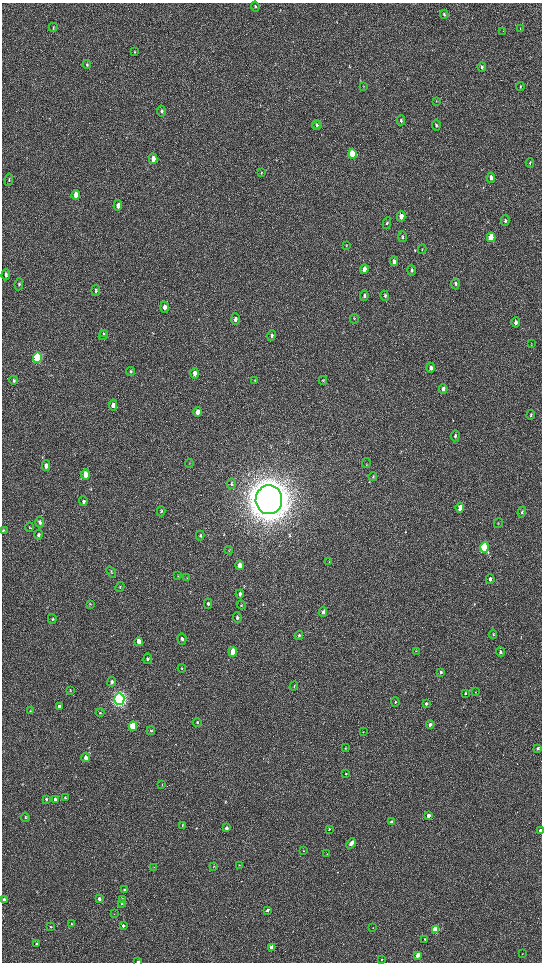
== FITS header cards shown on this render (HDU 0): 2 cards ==
NAXIS1  =                 1080 / length of data axis 1
NAXIS2  =                 1920 / length of data axis 2

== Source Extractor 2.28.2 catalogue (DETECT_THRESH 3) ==
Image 1080 x 1920 px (HDU 0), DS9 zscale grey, zoomed out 1/2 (1 PNG px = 2 x 2 image px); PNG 544 x 964 px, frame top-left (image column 1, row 1919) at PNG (2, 3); each listed source drawn as its Kron ellipse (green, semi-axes under 4 px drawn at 4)
Background 516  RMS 35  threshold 105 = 3 sigma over >= 5 px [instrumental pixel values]
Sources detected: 162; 3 cannot appear on this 1/2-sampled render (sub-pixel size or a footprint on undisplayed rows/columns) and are neither listed nor drawn; the other 159 listed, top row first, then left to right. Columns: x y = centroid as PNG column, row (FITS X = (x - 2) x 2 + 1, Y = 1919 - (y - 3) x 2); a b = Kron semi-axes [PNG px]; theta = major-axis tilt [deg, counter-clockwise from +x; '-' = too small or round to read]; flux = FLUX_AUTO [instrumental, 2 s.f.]
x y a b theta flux
255 6 5 3 - 1.3e+04
444 14 4 3 - 1.1e+04
53 27 4 3 - 5.1e+03
520 28 3 2 - 4.5e+03
503 31 2 2 - 2.2e+03
135 52 4 3 - 5.4e+03
87 65 4 3 - 8.1e+03
482 67 5 3 - 1.2e+04
363 86 3 2 - 4.6e+03
520 86 4 3 - 6.7e+03
436 101 3 2 - 3.6e+03
161 111 5 4 - 1.5e+04
401 120 5 3 - 1.3e+04
317 124 5 3 - 9.1e+03
436 125 5 4 - 1.3e+04
317 126 5 3 - 8.0e+03
352 154 5 3 - 3.8e+05
153 159 5 4 - 6.8e+04
530 163 4 3 - 7.8e+03
261 173 4 3 - 6.6e+03
491 178 5 3 - 4.2e+04
9 180 6 3 82 8.8e+03
76 195 5 3 - 9.7e+04
118 205 5 4 - 3.4e+04
401 216 5 3 - 6.7e+04
505 221 5 3 - 1.7e+04
387 223 6 3 80 1.0e+04
403 237 5 3 - 9.1e+03
491 237 4 3 - 3.1e+05
346 246 3 2 - 3.4e+03
422 249 5 2 - 5.3e+03
394 261 5 3 - 2.4e+04
364 269 5 3 - 4.4e+04
412 270 5 3 - 1.1e+04
6 275 6 4 86 1.4e+04
19 284 6 4 82 1.1e+04
456 284 5 3 - 1.1e+04
96 290 6 4 82 1.1e+04
364 296 5 3 - 1.3e+04
385 296 5 4 - 1.0e+04
164 307 5 4 - 2.9e+04
235 319 6 4 -89 2.3e+04
354 319 5 2 - 5.8e+03
516 322 5 3 - 2.7e+04
103 333 3 2 - 5.5e+03
103 335 5 4 - 1.1e+04
272 335 5 4 - 1.3e+04
531 343 4 2 - 3.9e+03
37 357 5 4 - 9.2e+05
431 368 5 4 - 2.6e+04
131 372 4 4 - 6.3e+03
195 373 5 4 - 3.6e+04
14 380 4 3 - 9.7e+03
255 380 4 3 - 5.6e+03
323 380 4 3 - 5.4e+03
443 389 5 3 - 3.1e+04
113 405 5 4 - 3.0e+04
198 412 5 4 - 5.0e+04
531 415 5 3 - 9.3e+03
455 436 5 3 - 1.2e+04
366 463 5 2 - 5.0e+03
189 464 4 2 - 4.2e+03
46 466 5 4 - 4.4e+04
86 475 5 4 - 1.1e+05
373 476 5 3 - 5.8e+03
231 484 5 3 - 8.3e+03
269 500 14 13 - 2.3e+07
83 501 5 4 - 1.3e+04
460 508 5 3 - 7.0e+04
161 511 5 4 - 9.1e+03
522 512 5 4 - 1.3e+04
40 522 5 3 - 1.1e+04
498 523 5 2 - 3.9e+03
29 527 4 3 - 4.7e+03
3 531 4 3 - 9.5e+03
38 535 5 4 - 1.1e+04
200 535 5 3 - 8.8e+03
484 547 5 3 - 9.0e+05
229 550 4 3 - 5.3e+03
329 562 3 3 - 4.1e+03
240 565 4 3 - 6.3e+04
111 572 6 3 -53 6.6e+03
178 576 4 2 - 4.4e+03
187 578 3 2 - 3.0e+03
490 579 5 3 - 1.9e+04
120 587 5 4 - 8.0e+03
240 594 4 3 - 1.9e+04
90 604 4 2 - 4.0e+03
208 604 5 3 - 1.3e+04
241 605 4 3 - 4.8e+03
323 612 4 3 - 1.5e+04
237 618 5 4 - 1.2e+04
52 619 5 4 - 7.5e+03
493 634 4 2 - 5.8e+03
299 635 5 3 - 8.6e+03
182 639 6 4 -85 1.6e+04
139 642 4 3 - 7.8e+04
416 651 3 2 - 3.5e+03
233 652 4 3 - 1.8e+05
500 652 4 3 - 1.9e+04
148 659 5 4 - 1.0e+04
182 668 4 3 - 5.9e+03
441 672 4 3 - 2.1e+04
112 682 5 4 - 1.8e+04
294 686 5 2 - 5.2e+03
70 691 4 2 - 4.0e+03
475 692 3 2 - 2.4e+03
465 693 4 2 - 7.1e+03
119 699 6 5 - 3.4e+06
395 702 5 3 - 6.8e+03
426 704 4 3 - 1.3e+04
59 707 4 3 - 3.7e+04
30 711 4 2 - 3.6e+03
100 712 4 3 - 7.1e+03
197 722 4 4 - 8.2e+03
430 725 4 3 - 1.8e+04
133 726 4 3 - 4.3e+05
151 731 4 3 - 6.3e+03
363 732 3 3 - 4.1e+03
345 748 3 3 - 5.4e+03
538 748 4 3 - 1.8e+04
86 758 4 3 - 3.7e+04
346 774 4 3 - 6.1e+03
162 784 4 2 - 3.5e+03
65 798 3 3 - 1.0e+04
46 799 4 3 - 1.2e+04
55 799 4 3 - 2.0e+04
428 815 3 3 - 3.4e+04
25 817 4 3 - 7.7e+03
391 822 4 3 - 1.2e+04
182 825 3 3 - 4.9e+03
227 828 3 3 - 2.3e+04
329 829 4 3 - 6.6e+03
540 830 3 2 - 1.6e+04
351 843 6 3 48 6.3e+04
303 851 2 2 - 2.8e+03
327 853 3 2 - 3.2e+03
239 865 3 2 - 3.8e+03
214 866 3 2 - 2.6e+03
154 867 3 2 - 2.5e+03
124 889 4 3 - 8.9e+03
99 899 4 3 - 2.0e+04
123 899 4 3 - 9.0e+03
4 900 3 3 - 5.6e+04
122 904 4 3 - 8.7e+03
267 910 3 3 - 2.0e+04
114 914 3 2 - 2.9e+03
72 924 3 3 - 6.1e+03
123 926 4 3 - 1.3e+04
50 927 3 2 - 6.3e+03
373 928 3 2 - 2.4e+03
435 929 3 3 - 4.6e+05
425 939 3 3 - 4.4e+03
36 944 3 2 - 8.5e+03
272 947 3 3 - 1.1e+05
523 954 2 1 - 2.6e+03
418 955 3 3 - 1.3e+05
382 959 3 2 - 4.2e+03
138 962 3 2 - 1.7e+04
At the frame edge (FLAGS 8, measured only in part): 3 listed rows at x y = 3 531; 540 830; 138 962
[3 sub-pixel or undisplayed-footprint detections neither listed nor drawn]